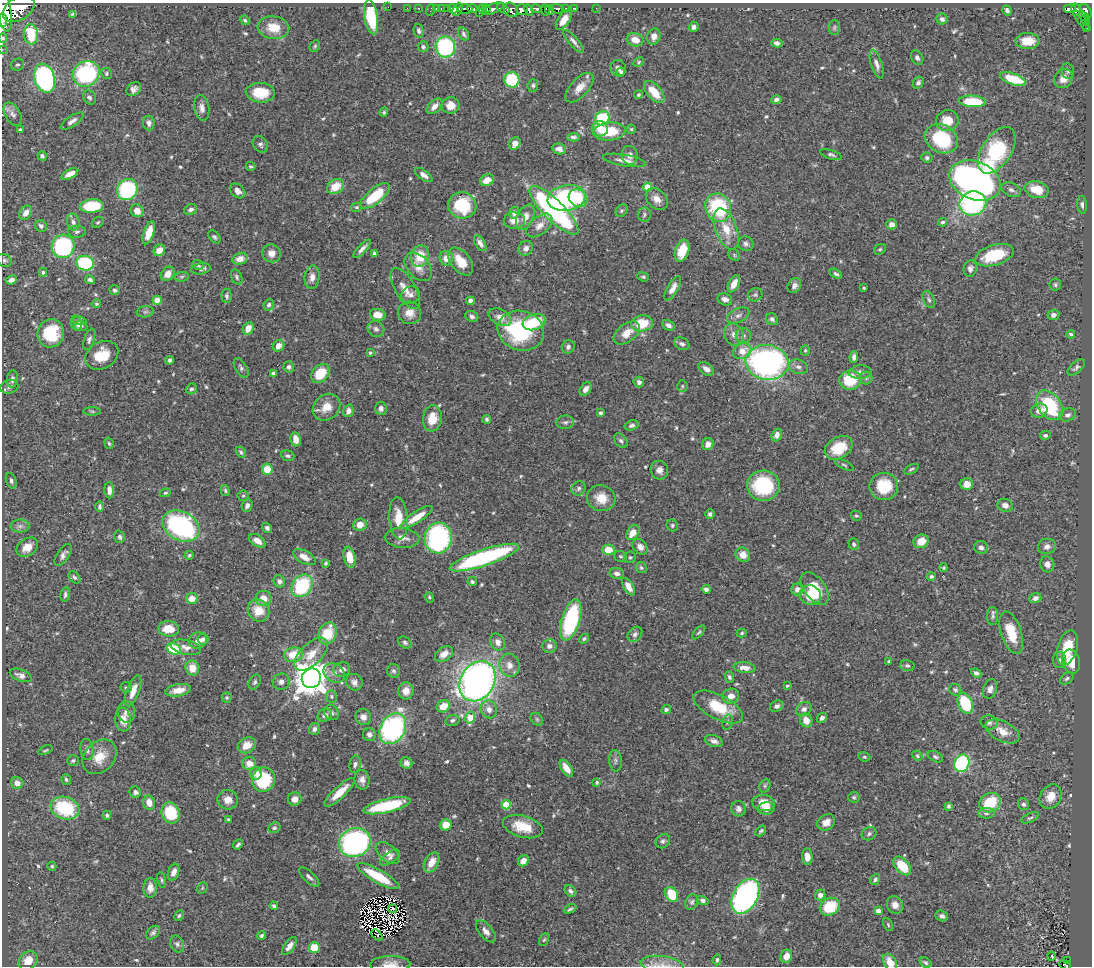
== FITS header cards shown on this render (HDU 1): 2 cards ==
NAXIS1  =                 1090
NAXIS2  =                  964

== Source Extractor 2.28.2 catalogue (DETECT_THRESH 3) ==
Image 1090 x 964 px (HDU 1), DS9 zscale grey, 1 PNG px = 1 image px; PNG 1094 x 968 px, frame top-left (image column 1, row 964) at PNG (2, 3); each listed source drawn as its Kron ellipse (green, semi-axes under 4 px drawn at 4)
Background 0.49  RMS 0.019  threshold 0.0584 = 3 sigma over >= 5 px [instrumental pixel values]
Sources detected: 621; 6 with non-positive FLUX_AUTO (blend fragments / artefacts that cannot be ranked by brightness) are neither listed nor drawn; of the other 615, the 500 brightest by FLUX_AUTO listed and drawn (115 fainter detections omitted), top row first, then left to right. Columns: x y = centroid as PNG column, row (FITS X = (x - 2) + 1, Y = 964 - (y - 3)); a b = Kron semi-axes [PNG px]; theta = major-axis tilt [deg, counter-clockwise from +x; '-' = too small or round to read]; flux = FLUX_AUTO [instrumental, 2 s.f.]
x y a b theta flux
388 7 2 2 - 2.2
407 8 2 2 - 8.8
419 8 3 2 - 10
441 8 3 2 - 14
447 8 3 2 - 17
565 8 3 3 - 67
574 8 4 3 - 35
596 8 3 2 - 3.2
19 9 17 11 31 2100
436 9 3 2 - 19
453 9 5 4 - 310
457 9 7 4 65 490
465 9 7 4 0 350
472 9 5 3 - 230
482 9 4 3 - 46
486 9 4 3 - 69
493 9 12 5 22 450
503 9 6 4 -28 230
536 9 5 3 - 270
557 9 7 4 -15 210
1070 9 6 3 9 43
430 10 6 2 72 6.2
511 10 8 6 -46 540
522 10 6 5 - 740
529 10 6 4 -62 430
545 10 5 3 - 170
549 10 5 2 - 91
1007 10 5 4 - 3.5
1076 10 6 3 -78 160
4 11 21 7 -81 1800
1086 11 7 5 -55 210
479 13 3 2 - 25
73 14 4 3 - 2
1084 16 6 3 -42 120
371 17 17 6 -81 71
942 19 5 5 - 3.9
1085 19 5 4 - 81
3 20 7 3 -85 450
245 20 5 4 - 2
564 20 11 5 57 13
1082 21 12 4 -52 100
694 27 5 4 - 4
834 27 7 5 87 2.4
273 28 16 11 -8 28
1086 28 4 3 - 16
419 31 7 4 -76 3.4
31 34 10 7 -88 40
464 34 7 5 -59 3.1
654 37 8 6 71 8.3
3 38 4 4 - 2.4
635 40 8 6 -16 13
574 41 15 4 -48 5.2
1028 41 12 8 -2 26
777 43 5 4 - 4.6
315 46 6 5 - 2.1
423 47 5 5 - 3.4
445 47 10 10 - 150
2 50 2 2 - 7.2
917 58 7 5 -57 3.9
639 62 6 4 30 1.8
877 64 15 5 -73 6.4
17 65 6 5 - 3
618 68 8 7 - 5.8
1068 71 7 6 - 3.1
621 72 4 4 - 3.9
106 73 5 5 - 2.5
86 74 14 12 37 160
45 78 14 10 -74 300
1013 79 13 5 -19 46
1063 79 10 9 - 12
512 80 8 7 - 73
918 83 6 5 - 3.2
533 85 6 5 - 2.8
579 88 18 9 46 16
134 89 8 6 41 5.8
654 92 13 7 -49 24
260 93 14 10 -5 36
638 95 4 4 - 2
89 97 7 6 - 4.1
776 100 5 4 - 4.4
972 101 14 5 -4 55
451 105 9 8 - 15
434 106 9 5 44 8.1
202 108 13 7 -81 7.7
384 112 5 4 - 2.2
13 114 13 7 -60 5.7
602 118 7 6 - 92
947 120 11 10 - 25
72 121 13 5 34 5.9
149 123 7 5 -82 5.8
600 129 8 7 - 18
631 129 4 4 - 1.8
20 130 3 3 - 2.2
609 131 16 9 6 42
573 137 6 4 4 3.3
941 139 17 14 -28 84
260 144 9 7 -52 4.2
515 144 7 5 58 11
559 149 7 5 -10 6.4
997 150 26 14 57 110
630 155 9 8 - 7.6
831 155 11 4 -17 3.4
42 156 5 4 - 3.2
927 158 5 5 - 2.8
624 160 21 5 -10 9.9
251 166 5 4 - 2
70 174 9 4 28 9.6
424 175 10 5 -34 6.8
487 180 7 5 23 14
975 180 27 19 -22 610
335 187 9 7 33 24
647 187 5 4 - 29
127 189 11 10 - 140
1011 190 10 6 -24 5
1037 190 12 8 -15 26
238 191 8 6 -41 8
375 196 18 7 40 54
567 198 19 13 10 170
578 198 10 8 -35 27
657 199 12 9 -44 11
973 203 13 12 - 180
462 205 14 13 - 65
1082 205 9 5 -85 3.5
92 206 12 7 4 56
357 207 5 4 - 2
718 208 14 12 -62 100
191 209 6 5 - 4.8
554 210 33 10 -45 290
137 211 6 6 - 12
622 211 7 5 52 2.3
26 213 8 5 54 9.4
514 213 6 5 - 6.1
644 214 7 6 - 3
525 217 13 8 63 13
514 221 10 8 0 11
73 222 8 6 -79 4.6
98 222 6 5 - 2
942 222 4 4 - 2.4
892 224 5 5 - 7
539 225 15 9 39 12
41 226 6 5 - 4.4
726 229 21 11 -69 27
77 232 9 6 0 3.5
149 233 12 5 72 17
214 237 7 5 -48 2.6
480 243 9 5 -57 6.2
746 244 8 7 - 4.6
63 246 12 11 - 160
526 248 8 7 - 6.3
362 249 12 4 48 6.4
880 249 6 5 - 2.1
159 250 6 5 - 11
682 251 11 7 72 29
271 253 9 9 - 10
374 253 3 3 - 3
734 255 6 5 - 2.2
994 255 20 10 17 63
420 256 11 9 76 30
446 258 7 7 - 14
240 259 8 5 15 10
4 260 8 6 -26 3
461 261 16 9 -51 23
85 263 8 7 - 100
198 265 6 5 - 3.1
418 267 16 11 -48 15
201 269 10 5 11 4.2
970 269 8 6 76 5.2
43 272 4 3 - 2.1
168 274 8 6 51 12
836 274 6 4 -31 2.9
182 277 7 5 8 2
237 277 8 5 -67 3.1
312 277 12 7 83 9.8
643 277 6 4 -21 1.9
11 280 5 4 - 5.5
90 280 5 4 - 3.3
734 284 9 5 63 11
1055 285 6 6 - 2.7
794 286 8 6 55 5.6
405 288 23 10 -60 17
673 288 13 5 60 9.8
864 288 3 3 - 1.9
115 290 5 4 - 3.1
411 295 9 8 - 6.5
755 295 7 6 - 2.8
227 296 7 5 -87 2.6
725 299 7 6 - 6.8
929 299 9 5 -63 3.2
157 300 4 4 - 22
470 301 4 4 - 7.9
96 304 4 4 - 2.2
269 305 6 5 - 4
145 312 9 5 7 3.1
410 313 11 11 - 13
378 315 8 6 -8 18
1053 315 6 5 - 4.6
472 316 7 5 -27 3.8
738 316 12 7 25 6.4
500 317 12 7 -27 10
772 319 6 5 - 3.5
80 321 7 4 -9 2.2
534 322 12 7 17 49
76 323 8 5 -80 4.2
642 323 11 8 10 39
668 325 6 5 - 5.2
81 326 7 5 -9 3.6
248 328 6 5 - 13
376 329 8 7 - 5.2
521 331 23 19 -17 120
51 333 14 13 - 62
627 333 15 9 37 16
734 334 11 9 -63 10
1071 334 4 3 - 2.9
743 336 7 7 - 5.1
89 339 11 5 71 3.8
682 344 8 6 -25 4.5
278 346 6 5 - 11
568 347 7 6 - 4
805 350 5 4 - 2.2
742 351 9 7 27 16
370 353 4 3 - 2.5
102 355 17 13 29 32
854 357 6 4 85 4.1
170 360 4 4 - 3.8
767 362 22 17 -7 360
289 367 6 5 - 4.4
798 367 10 7 -16 5.5
1076 367 10 5 41 3.6
241 368 11 6 -59 3.8
706 369 8 5 -35 7.8
860 372 11 7 4 6.6
273 373 4 4 - 4.9
320 373 11 8 44 39
866 378 6 6 - 3.1
12 379 9 5 83 4.2
850 380 10 9 - 51
639 382 5 5 - 5.1
682 386 5 5 - 1.9
9 387 9 6 16 3.9
191 389 6 5 - 3.2
585 389 7 5 54 6.4
1049 405 16 11 -53 100
327 407 15 12 41 20
381 408 6 5 - 5.5
92 411 8 3 -1 2.1
348 411 6 5 - 5.9
1039 411 8 7 - 9.5
600 413 4 3 - 2.4
1068 415 8 6 20 5
432 418 13 9 83 23
487 419 4 4 - 2.1
565 422 9 6 5 3.4
632 425 7 5 17 3.8
777 435 6 5 - 6.5
1045 435 5 4 - 3
296 439 7 5 -78 13
621 441 8 5 -50 3.6
109 443 6 4 -72 2.4
708 444 6 5 - 7.8
839 448 15 10 32 38
241 452 6 4 -59 2.6
288 456 7 5 -20 3.2
844 465 10 3 -25 2.1
267 469 5 5 - 27
911 469 8 3 29 2.2
659 470 9 8 - 7.8
11 481 8 5 -71 3.2
967 484 6 6 - 12
763 486 16 15 - 87
884 486 14 13 - 45
578 488 7 6 - 3.7
109 490 8 5 -88 8.4
225 490 6 4 -74 2
165 493 5 4 - 2
243 496 5 5 - 1.9
601 498 14 12 -19 20
1005 505 8 6 -23 6.5
247 506 6 5 - 4.9
100 507 5 3 - 2.5
710 514 5 4 - 3.3
856 516 6 5 - 2.1
417 517 19 5 34 23
398 518 21 9 -86 29
360 525 7 6 - 14
672 525 6 5 - 2.7
20 526 9 6 0 5.2
181 526 19 14 -29 220
267 528 5 4 - 3.9
633 533 8 5 56 16
120 537 6 5 - 3.4
402 538 17 10 -5 12
438 538 15 13 86 210
257 541 9 5 -32 10
921 541 8 6 29 18
854 544 6 5 - 2.8
1047 546 9 7 10 6.9
27 547 12 8 34 14
640 547 9 6 -49 6.7
981 547 7 6 - 4.8
608 550 6 5 - 28
63 555 12 6 56 6.1
189 555 4 4 - 2.1
743 555 7 7 - 15
621 556 6 5 - 1.8
304 557 12 6 -28 11
349 557 10 5 -78 22
630 557 6 5 - 2.2
484 558 36 8 18 180
326 563 4 3 - 2.2
1047 564 8 7 - 6.9
641 567 5 5 - 2.7
944 568 4 4 - 2
617 573 7 5 -10 5.1
931 576 4 4 - 2.6
74 577 7 5 -49 3
279 581 6 5 - 5
472 582 5 4 - 2.5
302 586 12 9 53 97
628 587 10 5 -59 10
815 588 19 10 -54 38
706 589 4 4 - 4.5
797 589 6 6 - 10
65 595 7 4 80 2.8
810 595 11 10 - 30
429 597 5 4 - 2.1
192 598 6 5 - 15
263 598 8 7 - 15
1035 598 6 5 - 5.3
258 610 11 10 - 26
993 616 9 5 -89 4
571 620 21 9 73 140
169 629 10 7 -7 27
699 632 8 4 48 2.3
327 633 11 8 64 40
742 633 5 4 - 2.1
1011 633 22 10 -72 34
635 634 8 6 48 4.6
203 639 6 5 - 3.7
584 639 5 4 - 2.2
198 640 9 8 - 9.7
405 642 7 5 -33 3.1
498 642 9 7 -63 7.5
549 646 7 6 - 5.9
186 647 15 7 -12 9.1
1067 648 18 9 74 35
174 649 7 5 -24 66
311 654 20 11 44 23
444 654 10 6 33 12
294 655 9 7 9 30
1059 660 8 6 -89 4.2
889 661 4 3 - 2.2
1071 661 12 8 -74 26
509 665 11 10 - 12
907 666 7 5 -12 2.7
192 668 7 6 - 17
745 668 11 5 -8 11
342 669 8 7 - 7.3
394 671 7 6 - 3.2
334 673 11 9 -34 9.2
976 673 5 4 - 4.3
21 675 11 6 -21 7
729 677 6 4 -67 2.9
311 678 10 9 - 2800
1067 678 7 5 35 2.6
478 681 21 16 58 710
255 682 8 5 64 3
281 682 8 8 - 6.5
354 682 9 8 - 6
787 686 4 3 - 1.9
126 687 6 5 - 2.3
990 689 10 6 72 5.5
178 690 13 6 10 14
955 690 6 5 - 2.8
133 691 16 6 69 15
406 691 8 7 - 12
331 696 6 5 - 2.4
731 696 8 7 - 10
227 698 5 5 - 1.8
965 703 11 7 -66 73
443 706 7 6 - 20
777 706 7 5 26 4.1
718 707 27 12 -27 46
489 709 9 8 - 9.7
804 709 8 6 34 5.9
666 710 5 4 - 3.4
126 712 10 8 -83 7
332 713 8 7 - 3.5
325 715 7 6 - 5.1
363 717 8 7 - 7.4
470 718 6 5 - 33
822 718 6 4 44 4.4
537 719 7 5 -46 2.6
123 720 12 8 -83 14
452 720 7 5 15 3.1
806 720 7 6 - 15
728 722 8 5 75 2.7
989 722 8 7 - 4.4
314 729 6 5 - 3.8
393 729 16 12 61 240
1003 731 18 10 -26 18
369 735 6 6 - 5.8
714 741 9 5 -19 5.7
247 745 9 7 28 17
45 750 7 3 23 1.8
87 750 10 6 -82 5.4
917 756 5 4 - 2
100 757 19 14 46 24
864 757 6 4 -20 2.1
935 757 8 5 -25 3
73 761 6 5 - 2.3
615 761 11 6 -83 3.9
249 763 7 6 - 14
406 763 6 5 - 5.9
962 763 9 7 70 160
355 764 8 5 79 4.1
566 768 9 5 -56 12
256 773 6 6 - 13
66 780 5 4 - 2.6
263 780 12 11 - 85
362 780 9 7 -82 7.3
597 782 4 3 - 2
17 783 6 5 - 8.8
765 786 7 5 69 2.4
135 792 6 5 - 3.9
340 792 20 6 43 23
854 797 5 5 - 2.1
1051 797 13 10 60 17
295 799 7 6 - 10
228 800 10 10 - 14
149 803 7 6 - 15
763 803 11 8 -9 22
990 803 11 9 27 50
1023 804 6 5 - 3.4
506 805 5 4 - 47
387 806 24 6 13 79
948 806 4 3 - 2.4
65 808 15 11 -18 82
766 808 8 6 6 9.5
738 809 8 7 - 5.3
171 813 11 9 -68 56
986 813 8 5 -2 3.4
107 815 5 4 - 2.4
1030 818 9 4 24 2.7
228 819 3 3 - 1.9
826 822 9 7 34 11
446 825 5 5 - 23
523 827 20 10 -16 34
274 828 6 5 - 2.8
761 831 6 3 46 2.3
869 834 7 6 - 3.8
663 841 8 6 47 3.6
355 842 16 14 23 290
238 845 5 3 - 2.8
388 853 14 8 -40 9
390 857 11 5 34 4.6
807 857 8 5 -84 10
523 861 6 5 - 12
431 862 11 6 61 16
52 866 4 4 - 1.9
902 866 11 6 -48 37
174 872 9 5 70 7.7
378 876 24 6 -29 53
309 877 13 5 -42 4.5
875 879 6 4 52 3.1
162 880 8 4 -77 2.2
150 888 10 6 89 9.8
202 888 6 5 - 2
570 891 6 5 - 4.2
672 894 8 6 -58 53
820 895 5 5 - 6.4
745 896 19 12 60 340
703 901 6 4 -17 4.4
692 902 8 6 62 3.1
895 905 9 8 - 9.2
274 906 4 3 - 2.9
830 907 10 8 30 51
393 909 4 2 - 2.8
570 909 7 3 28 2.6
878 911 4 4 - 7.7
179 916 6 4 62 2.2
942 916 6 5 - 4.3
888 925 7 4 -64 1.9
486 931 13 6 -50 7.8
153 933 8 5 41 3.3
377 935 6 3 -43 3.9
262 936 4 4 - 2.8
544 940 7 4 61 1.9
177 944 9 7 -67 4.4
289 946 10 5 54 9.4
314 948 5 5 - 34
786 956 7 5 68 11
1052 956 4 3 - 5.7
717 960 5 3 - 2.2
28 961 10 8 42 20
1068 961 3 2 - 11
890 962 9 6 -59 18
925 963 6 4 -33 2.4
390 964 20 8 1 12
662 965 22 9 -8 13
1065 965 6 3 -22 30
At the frame edge (FLAGS 8, measured only in part): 8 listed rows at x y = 4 11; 3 20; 3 38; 2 50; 890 962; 390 964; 662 965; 1065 965
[115 fainter detections neither listed nor drawn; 6 non-positive-flux detections neither listed nor drawn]